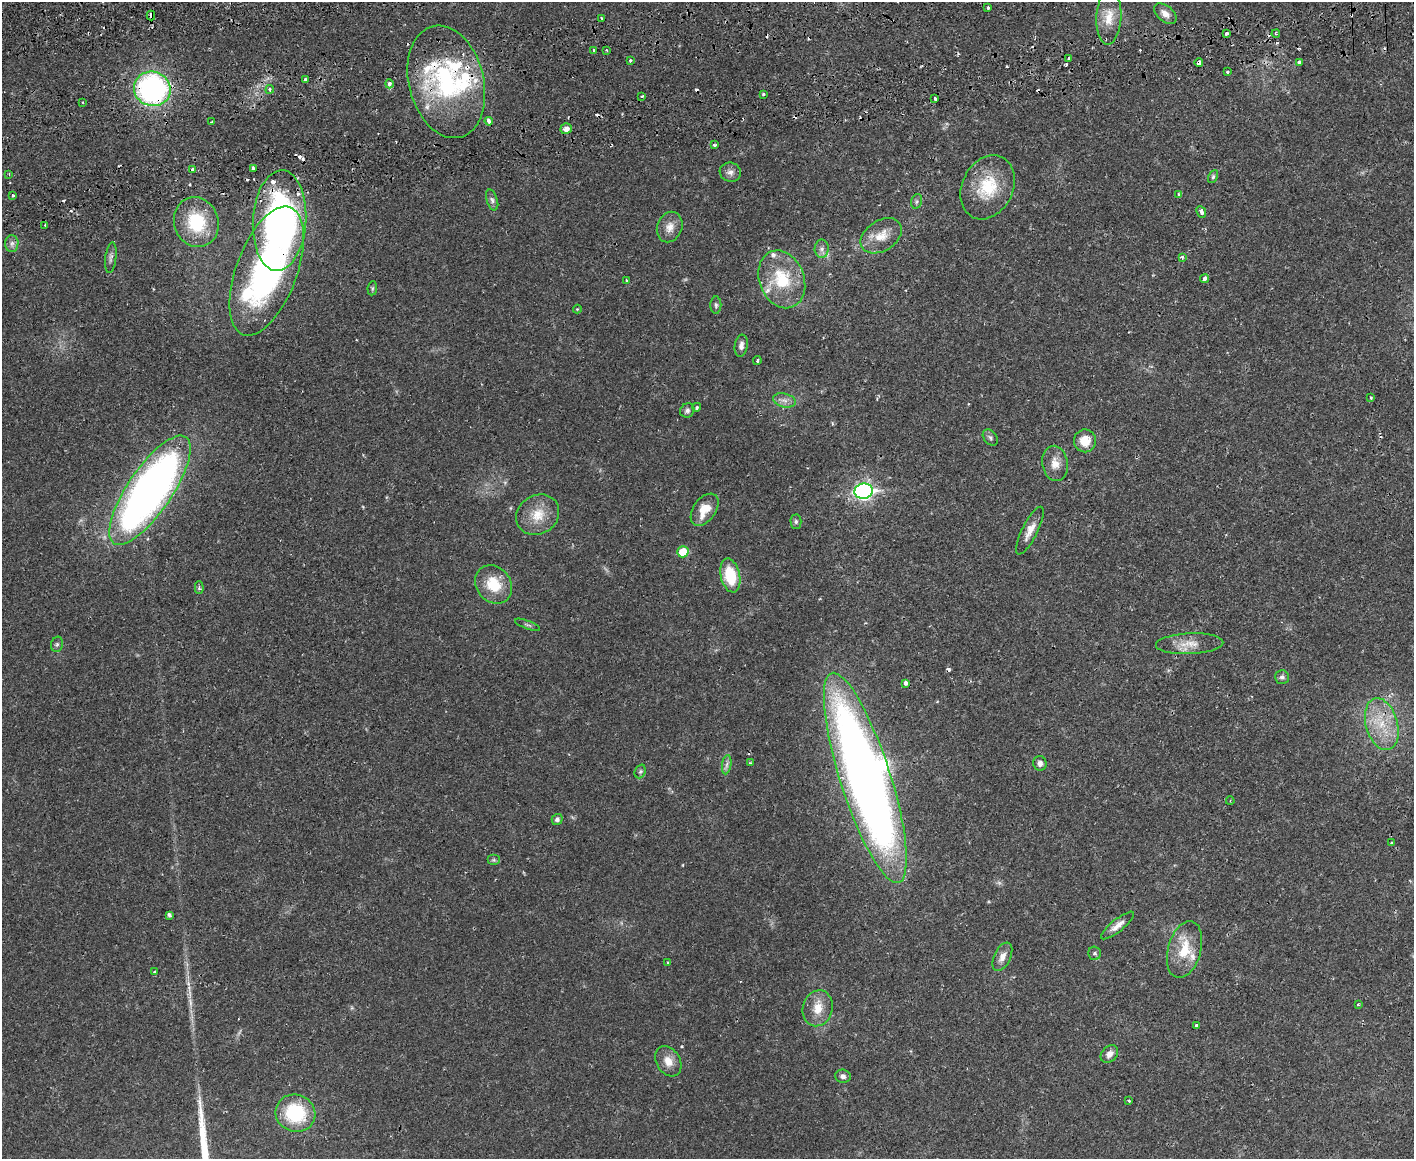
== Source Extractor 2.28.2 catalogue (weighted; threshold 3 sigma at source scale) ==
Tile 8 of 3 x 4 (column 2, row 3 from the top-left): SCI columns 1588-2999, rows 1248-2404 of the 4710 x 4807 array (HDU 1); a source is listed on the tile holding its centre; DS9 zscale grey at full resolution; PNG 1416 x 1161 px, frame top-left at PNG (2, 2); each listed source drawn as its Kron ellipse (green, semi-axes under 4 px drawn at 4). Shown black and unused: <1% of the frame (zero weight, under 2 of 3 exposures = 5% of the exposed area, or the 3 px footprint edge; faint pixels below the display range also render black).
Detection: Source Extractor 2.28.2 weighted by HDU 2 'WHT'; one run over the whole footprint, this tile lists its part. Background 0.0166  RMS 0.0033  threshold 0.0148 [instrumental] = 3 sigma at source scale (4.5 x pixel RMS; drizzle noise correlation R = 1.50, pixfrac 1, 0.05/0.05 arcsec/px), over >= 5 px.
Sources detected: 136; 19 cosmic-ray / hot-pixel residue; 1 long thin detection or spike segment (spike, bleed or trail) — neither listed nor drawn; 13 inside a brighter listed object's ellipse — not listed separately; the other 103 listed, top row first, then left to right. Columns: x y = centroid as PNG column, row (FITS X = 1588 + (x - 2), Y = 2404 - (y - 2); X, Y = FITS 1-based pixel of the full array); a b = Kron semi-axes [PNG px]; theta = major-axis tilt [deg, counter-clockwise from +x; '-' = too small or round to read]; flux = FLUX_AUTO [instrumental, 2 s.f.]
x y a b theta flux
988 8 3 3 - 0.61
1165 14 13 8 -40 2.1
151 15 5 4 - 1.8
1109 17 27 12 87 5.9
601 18 3 2 - 0.35
1226 33 4 3 - 0.81
1276 34 4 3 - 0.37
593 50 3 2 - 0.41
606 50 3 3 - 0.36
1069 58 3 3 - 0.69
630 61 3 3 - 1.1
1299 62 4 3 - 0.95
1199 63 4 3 - 4.4
1228 72 3 2 - 0.35
305 80 3 3 - 1.9
446 82 57 37 -76 48
389 84 4 3 - 2.3
152 89 18 17 - 77
270 89 4 4 - 0.89
763 94 3 3 - 0.67
642 96 3 2 - 0.5
935 99 3 3 - 2.2
83 102 3 2 - 0.42
489 121 4 3 - 2.6
212 122 3 2 - 0.54
566 129 5 5 - 2.2
714 145 3 3 - 0.55
253 168 4 3 - 1.2
192 170 3 3 - 0.83
730 172 11 9 -19 1.7
9 174 3 3 - 0.28
1213 177 7 4 63 0.56
988 187 33 25 63 15
13 195 3 3 - 0.99
1179 195 4 3 - 0.63
492 200 11 5 -72 1
917 201 7 5 73 0.7
1201 212 6 4 -66 1.2
279 221 50 26 86 110
196 222 25 22 -71 18
45 225 3 3 - 0.44
670 227 16 12 67 3.2
881 236 22 15 33 5.8
12 243 8 6 89 1.3
822 249 9 7 89 1.4
1182 257 3 3 - 1
111 258 15 5 82 1.2
267 271 68 30 69 91
782 279 30 22 -68 16
1204 279 4 4 - 2.2
626 280 3 2 - 0.23
372 288 7 5 83 0.54
716 305 8 5 -89 0.77
577 309 4 4 - 0.31
741 346 11 6 81 1.5
757 361 4 3 - 0.56
1371 398 4 3 - 0.3
784 400 11 7 -14 1.7
697 407 5 4 - 0.54
687 410 7 7 - 1
990 438 9 6 -49 0.9
1085 441 11 11 - 5.5
1055 463 18 12 -82 3.9
150 490 64 22 56 210
864 491 9 7 8 100
705 510 18 11 54 6.2
538 515 22 19 33 7.1
796 522 7 5 -90 0.73
1030 531 26 7 63 3.4
683 552 5 5 - 8.2
730 575 17 9 -77 12
494 584 20 17 -51 9.5
199 587 6 4 -89 0.61
528 625 13 2 -21 0.44
57 644 8 6 74 0.7
1190 644 34 10 2 5.1
1282 677 7 7 - 0.97
906 683 4 3 - 2
1382 724 26 16 -74 11
750 763 4 2 - 0.23
1040 763 7 6 - 1.5
727 765 10 4 81 1.1
640 771 7 5 69 0.72
865 778 110 25 -72 360
1230 801 4 3 - 0.27
557 819 6 5 - 0.96
1391 843 3 2 - 0.33
494 860 6 5 - 0.58
169 915 4 3 - 2.3
1118 925 20 6 39 2.5
1184 950 29 16 74 9.6
1095 953 7 6 - 0.88
1002 957 15 8 64 2.5
668 963 3 3 - 0.33
154 972 3 3 - 0.49
1358 1005 4 2 - 0.26
818 1008 18 15 75 5.5
1197 1025 3 3 - 0.93
1109 1054 10 7 46 1.9
668 1061 16 12 -59 3.7
843 1076 8 6 -8 1.2
1129 1101 3 3 - 0.49
295 1113 20 18 -24 19
Overlapping masked pixels (flux is a lower limit): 8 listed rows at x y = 151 15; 1199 63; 446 82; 152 89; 489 121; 279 221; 267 271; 865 778